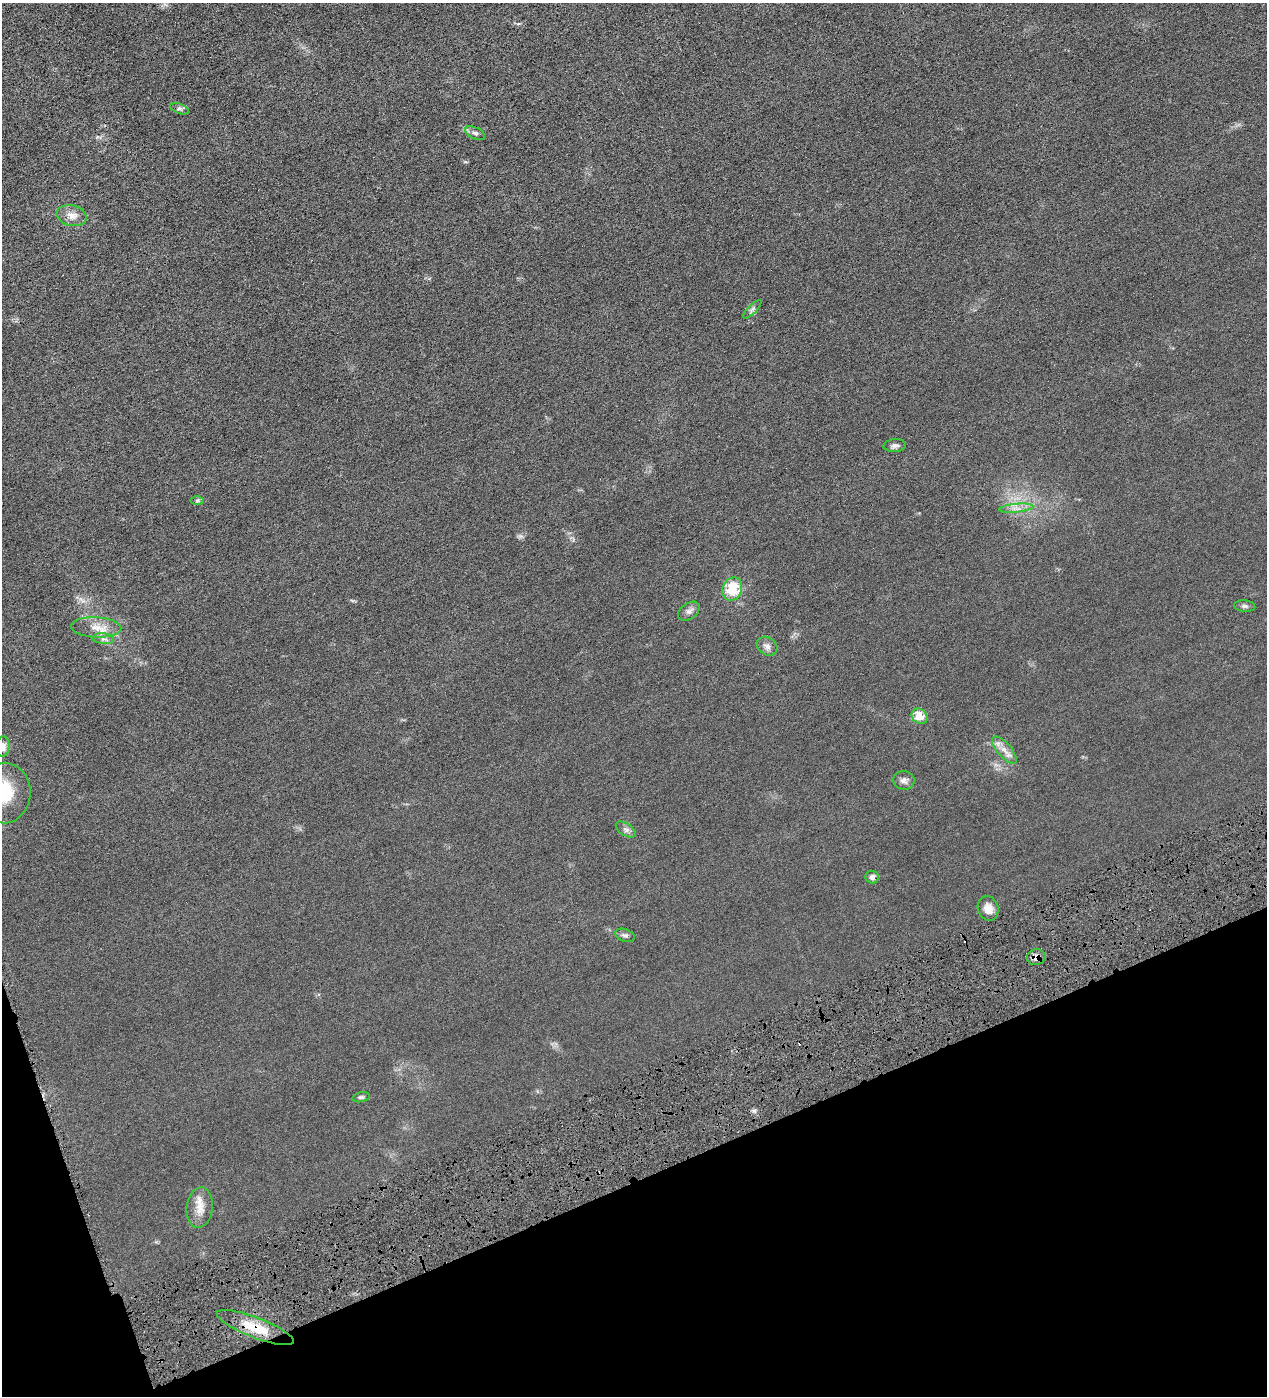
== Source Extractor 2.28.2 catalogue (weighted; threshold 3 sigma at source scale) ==
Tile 14 of 4 x 4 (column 2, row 4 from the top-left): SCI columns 1427-2691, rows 2-1395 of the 5513 x 5577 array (HDU 1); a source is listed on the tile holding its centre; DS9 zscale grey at full resolution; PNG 1269 x 1398 px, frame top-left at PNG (2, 3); each listed source drawn as its Kron ellipse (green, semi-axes under 4 px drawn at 4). Shown black and unused: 18% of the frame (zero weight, under 4 of 8 exposures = <1% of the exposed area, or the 3 px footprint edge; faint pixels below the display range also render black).
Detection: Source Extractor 2.28.2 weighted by HDU 2 'WHT'; one run over the whole footprint, this tile lists its part. Background 0.0133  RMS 0.0042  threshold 0.0173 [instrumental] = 3 sigma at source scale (4.09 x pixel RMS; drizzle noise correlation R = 1.36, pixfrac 0.8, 0.05/0.05 arcsec/px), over >= 5 px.
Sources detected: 29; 3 cosmic-ray / hot-pixel residue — neither listed nor drawn; the other 26 listed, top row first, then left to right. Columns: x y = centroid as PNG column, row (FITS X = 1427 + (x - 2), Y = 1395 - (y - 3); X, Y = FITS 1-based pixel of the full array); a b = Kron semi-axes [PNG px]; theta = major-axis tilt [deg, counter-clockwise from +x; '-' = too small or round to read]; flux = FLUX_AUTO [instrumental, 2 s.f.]
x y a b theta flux
179 109 10 5 -21 0.83
475 133 10 5 -25 0.99
72 216 15 10 -15 3.2
752 309 12 3 45 0.79
895 446 11 6 4 1.2
197 500 7 4 0 0.61
1016 508 17 3 6 1.5
732 589 12 9 68 11
1245 606 10 5 -5 0.95
689 611 12 8 36 1.6
96 627 25 10 -3 5.1
104 639 11 5 -6 1.4
767 646 11 8 -36 1.7
920 716 9 7 -44 6
3 746 10 6 87 3.3
1004 750 17 7 -49 2.8
904 780 10 9 - 1.6
4 793 30 27 85 23
626 830 11 6 -33 1.2
872 877 7 6 - 1.8
988 908 12 10 -72 3.2
625 935 10 6 -20 1
1036 957 9 8 - 2.1
361 1097 9 5 14 0.73
200 1207 20 13 84 4.8
255 1327 41 10 -21 10
Overlapping masked pixels (flux is a lower limit): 2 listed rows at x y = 1036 957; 255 1327
Isophote crosses this tile's border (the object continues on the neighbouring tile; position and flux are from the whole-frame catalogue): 2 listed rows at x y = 3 746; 4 793